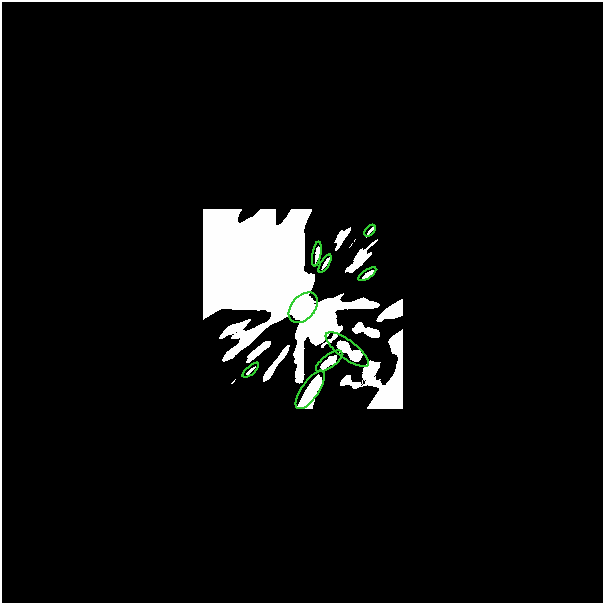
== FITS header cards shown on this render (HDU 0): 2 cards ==
NAXIS1  =                  601
NAXIS2  =                  601

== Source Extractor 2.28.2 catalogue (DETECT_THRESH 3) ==
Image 601 x 601 px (HDU 0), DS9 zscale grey, 1 PNG px = 1 image px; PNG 605 x 605 px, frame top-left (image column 1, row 601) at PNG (2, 2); each listed source drawn as its Kron ellipse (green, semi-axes under 4 px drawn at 4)
Background 0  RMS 5.6e-45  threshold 1.68e-44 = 3 sigma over >= 5 px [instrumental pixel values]
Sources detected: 15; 6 with non-positive FLUX_AUTO (blend fragments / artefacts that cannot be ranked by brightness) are neither listed nor drawn; the other 9 listed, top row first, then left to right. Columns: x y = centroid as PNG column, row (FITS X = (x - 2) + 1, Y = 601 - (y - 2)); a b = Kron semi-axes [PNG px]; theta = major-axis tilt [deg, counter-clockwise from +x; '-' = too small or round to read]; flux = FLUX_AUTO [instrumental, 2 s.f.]
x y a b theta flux
370 231 7 2 48 1.7e-11
317 254 12 3 80 4.6e-10
325 264 10 3 58 1.7e-10
367 274 10 3 34 2.0e-10
303 308 17 11 48 3.9e+01
347 350 26 9 -37 3.7e-09
329 361 15 6 37 2.2e-09
251 370 10 2 40 2.1e-10
310 390 22 8 56 8.8e-09
At the frame edge (FLAGS 8, measured only in part): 1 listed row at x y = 303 308
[6 non-positive-flux detections neither listed nor drawn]